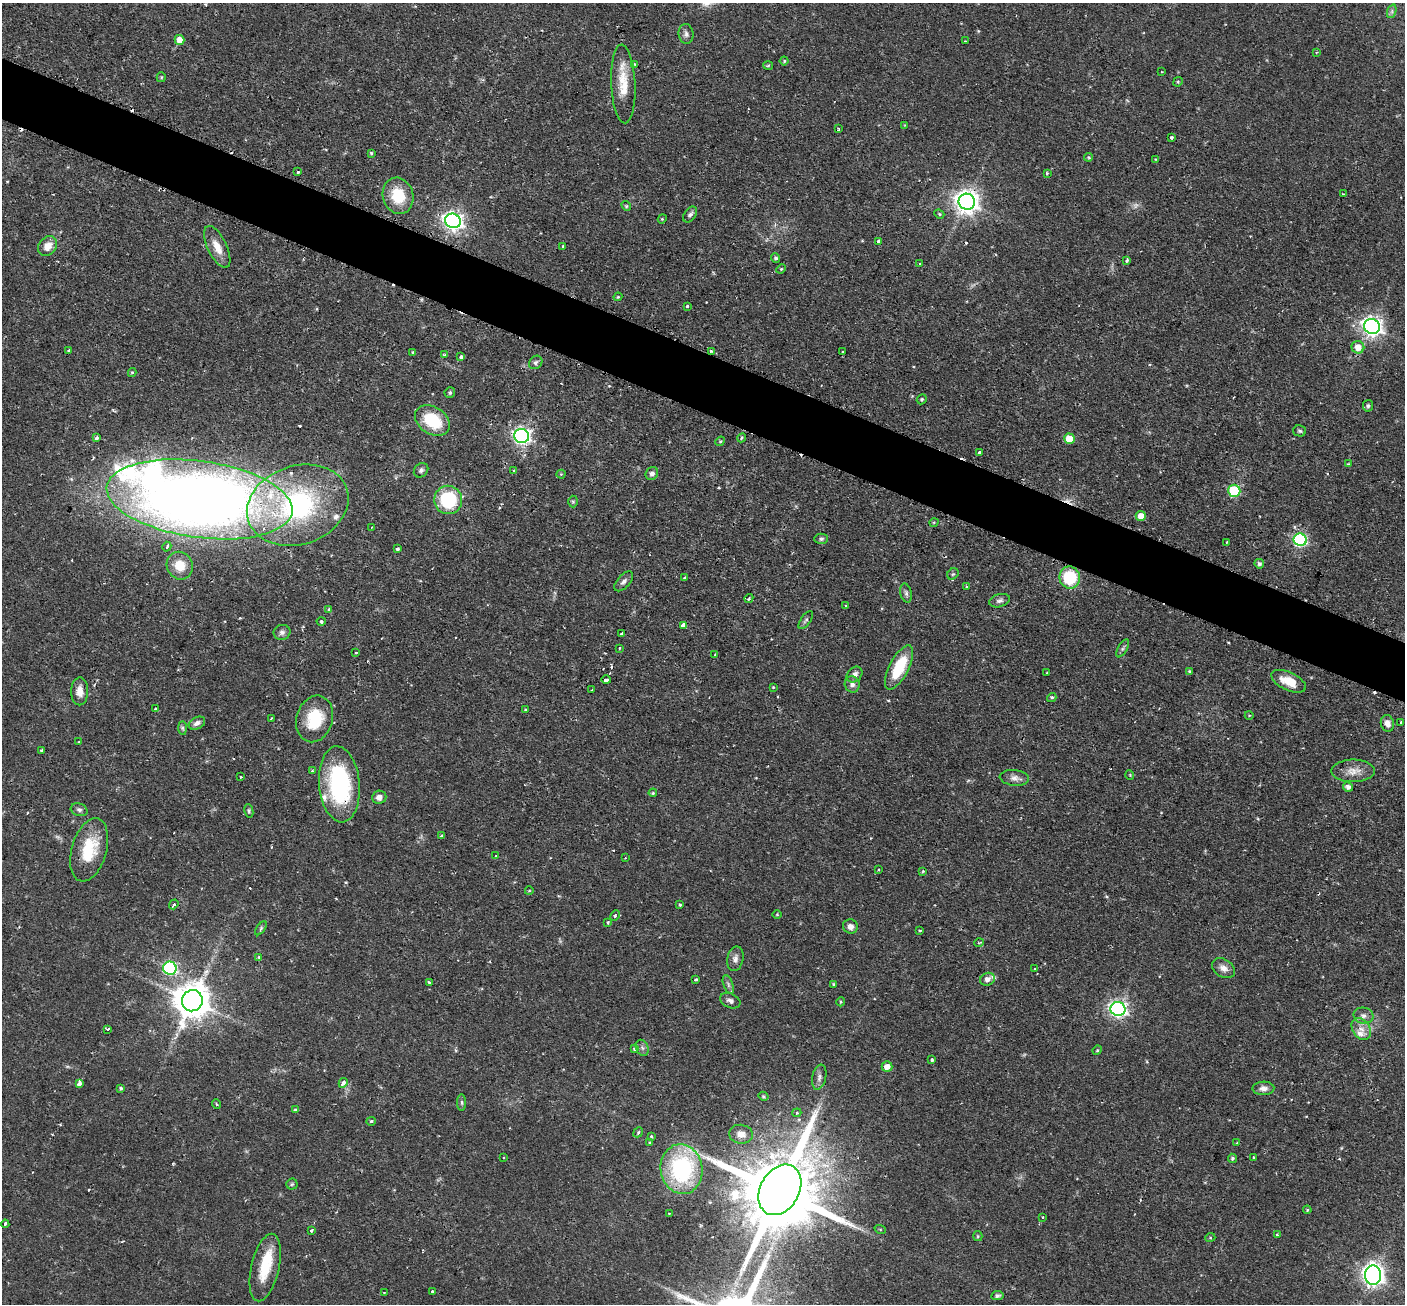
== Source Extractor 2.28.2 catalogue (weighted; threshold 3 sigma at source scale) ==
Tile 11 of 4 x 4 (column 3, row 3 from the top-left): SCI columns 2810-4212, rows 1588-2889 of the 5629 x 5644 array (HDU 1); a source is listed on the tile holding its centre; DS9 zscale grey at full resolution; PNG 1407 x 1306 px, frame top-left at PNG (2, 3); each listed source drawn as its Kron ellipse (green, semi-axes under 4 px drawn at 4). Shown black and unused: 5% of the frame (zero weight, under 2 of 3 exposures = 1% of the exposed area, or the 3 px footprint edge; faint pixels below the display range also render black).
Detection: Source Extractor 2.28.2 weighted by HDU 2 'WHT'; one run over the whole footprint, this tile lists its part. Background 0.0673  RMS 0.0044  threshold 0.02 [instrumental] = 3 sigma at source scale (4.5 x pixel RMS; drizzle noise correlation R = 1.50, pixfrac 1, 0.05/0.05 arcsec/px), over >= 5 px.
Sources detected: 230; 2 too faint to see at this stretch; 3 inside a brighter object's white glare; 17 cosmic-ray / hot-pixel residue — neither listed nor drawn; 3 inside a brighter listed object's ellipse — not listed separately; the other 205 listed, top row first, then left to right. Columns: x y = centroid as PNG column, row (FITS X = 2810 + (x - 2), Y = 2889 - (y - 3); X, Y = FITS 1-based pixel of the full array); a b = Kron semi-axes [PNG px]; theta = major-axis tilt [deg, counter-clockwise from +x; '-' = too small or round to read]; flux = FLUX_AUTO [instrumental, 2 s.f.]
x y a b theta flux
1392 11 7 4 72 1
686 34 10 7 -82 1.7
180 40 5 5 - 5.2
965 41 2 2 - 0.32
1316 52 3 3 - 0.47
784 61 4 4 - 0.5
635 64 4 4 - 0.45
768 65 5 3 - 0.54
1161 72 3 2 - 0.48
161 77 5 4 - 0.58
1178 82 5 4 - 0.58
623 84 39 12 -87 12
905 125 4 3 - 0.37
839 129 3 2 - 0.52
1171 138 3 3 - 0.96
371 153 4 3 - 0.57
1088 157 4 4 - 0.56
1155 159 3 2 - 0.33
298 172 3 3 - 0.99
1047 173 3 3 - 0.63
1343 194 4 2 - 0.36
398 196 18 15 -75 15
967 202 8 8 - 400
626 206 5 4 - 0.58
690 214 9 5 53 1.6
939 214 5 4 - 0.58
662 219 4 3 - 0.45
453 221 8 7 - 230
878 242 4 3 - 1.3
48 246 11 8 48 4.8
562 246 3 2 - 0.55
217 247 23 9 -64 6.2
776 258 5 4 - 0.83
1127 260 3 3 - 1
919 263 3 3 - 5.2
781 269 5 4 - 0.57
618 297 4 4 - 0.54
687 306 3 3 - 0.75
1372 326 8 7 - 260
1358 347 6 6 - 5.1
68 350 3 2 - 0.53
711 351 3 2 - 0.6
842 351 3 2 - 0.51
413 352 4 3 - 0.48
445 355 3 3 - 1.1
461 357 4 3 - 2.3
536 362 7 6 - 1.1
132 372 4 4 - 0.59
450 392 5 5 - 0.88
922 399 5 4 - 0.76
1368 406 6 5 - 0.9
432 421 19 13 -33 20
1300 431 6 5 - 0.92
522 436 7 7 - 160
96 438 4 3 - 1.6
742 438 4 3 - 0.73
1069 439 5 5 - 9.8
720 441 5 4 - 0.6
979 453 4 3 - 1.7
1348 464 3 2 - 0.4
421 470 8 6 44 1.3
514 471 3 3 - 0.61
561 474 4 4 - 0.4
652 474 7 6 - 1.8
1234 491 6 6 - 39
200 499 93 38 -8 720
448 500 14 14 - 29
573 502 6 5 - 0.62
298 505 52 39 18 100
1141 516 5 5 - 4.1
934 522 5 3 - 0.4
372 527 2 2 - 0.35
821 539 7 5 1 0.94
1300 540 6 6 - 76
1227 542 3 3 - 0.34
167 547 5 4 - 1.1
397 549 3 3 - 2.3
1259 564 5 4 - 1.2
180 566 14 13 - 8
953 574 6 5 - 0.89
1070 577 11 10 - 24
685 578 3 3 - 0.97
624 581 12 6 47 1.7
966 587 4 3 - 0.6
906 593 9 5 -75 1.3
749 598 5 3 - 0.59
999 601 10 6 15 1.6
846 605 3 2 - 0.51
328 610 3 3 - 1.2
806 620 10 5 55 0.99
321 621 4 3 - 0.89
683 625 3 3 - 11
282 632 8 7 - 1.6
621 634 4 3 - 1.6
619 648 3 2 - 0.54
1123 648 10 4 59 1
356 653 4 3 - 0.51
715 654 2 2 - 0.3
899 667 24 9 63 20
1189 671 4 3 - 0.43
1047 673 3 2 - 0.38
855 675 9 6 46 2.2
606 680 4 3 - 1.9
1289 681 18 9 -25 7.6
852 684 8 7 - 1.9
773 687 3 2 - 0.39
592 690 3 2 - 0.76
80 691 14 8 90 4.3
1052 697 5 4 - 0.71
155 709 4 3 - 2.4
525 710 4 3 - 0.92
1249 715 4 3 - 0.37
271 718 2 2 - 0.44
315 719 24 18 73 19
1401 722 3 2 - 0.86
197 723 9 6 26 1.9
1387 723 8 6 -75 2.7
182 728 7 4 -89 0.88
79 742 3 2 - 0.33
41 750 3 2 - 0.66
312 771 3 3 - 0.61
1353 771 22 11 1 5.3
1130 775 5 3 - 0.36
241 776 3 3 - 1.3
1014 778 15 8 -6 2.5
339 784 38 20 -85 54
1348 787 5 4 - 1.9
653 793 4 3 - 0.53
379 797 7 6 - 2.2
79 810 8 6 -18 1.3
249 811 7 4 -81 0.69
441 836 4 3 - 0.41
89 850 32 17 74 18
496 856 3 2 - 0.55
625 858 2 2 - 0.37
879 869 3 3 - 0.63
923 871 4 3 - 0.43
529 891 4 3 - 0.36
174 904 5 3 - 1
680 905 4 4 - 0.54
615 915 6 4 64 0.76
777 915 4 3 - 0.38
608 922 3 3 - 0.95
850 926 7 7 - 2.4
261 928 8 4 55 0.72
920 931 4 3 - 0.57
979 943 5 3 - 0.41
259 957 4 3 - 0.74
735 959 12 8 79 2.3
170 968 7 6 - 73
1223 968 12 9 -35 3
1035 969 3 2 - 0.42
987 979 7 6 - 2.9
695 980 3 3 - 0.61
430 982 4 3 - 1.4
833 984 3 3 - 0.46
728 985 10 4 -69 1.4
192 1001 10 10 - 1100
730 1001 11 7 -23 1.8
841 1002 4 4 - 0.54
1118 1009 7 7 - 160
1364 1016 10 8 -10 2.1
108 1029 3 3 - 1.7
1361 1029 12 8 -56 3.7
642 1048 8 6 -68 1.2
634 1049 3 3 - 1
1097 1050 5 4 - 0.56
932 1060 4 3 - 0.97
887 1067 5 5 - 3.7
819 1077 13 7 78 2
343 1083 5 3 - 4.3
79 1084 4 3 - 30
121 1088 3 3 - 0.74
1263 1088 11 7 2 2.5
763 1096 5 4 - 0.64
462 1102 8 4 -90 0.91
216 1104 5 3 - 0.52
295 1110 4 3 - 0.96
797 1113 4 4 - 0.64
371 1121 4 4 - 0.68
638 1132 5 4 - 0.65
741 1134 12 9 -7 3.6
651 1136 3 3 - 0.8
650 1142 3 2 - 0.35
1237 1143 3 3 - 0.4
504 1157 3 2 - 0.48
1253 1157 4 2 - 0.38
1232 1158 4 4 - 0.86
682 1169 25 21 -80 56
292 1184 5 5 - 0.71
780 1190 27 19 60 7500
1307 1210 4 3 - 0.51
669 1213 3 3 - 1
1043 1217 4 2 - 0.32
5 1224 4 3 - 1.8
880 1229 6 3 -19 0.45
311 1230 3 3 - 1
1277 1235 4 3 - 0.49
978 1236 5 4 - 0.56
1210 1238 5 3 - 0.4
265 1268 34 14 77 14
1373 1275 9 8 - 290
432 1291 3 3 - 0.7
384 1293 3 3 - 0.37
997 1296 6 4 8 1.1
Overlapping masked pixels (flux is a lower limit): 5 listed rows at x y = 200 499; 339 784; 89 850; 682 1169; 780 1190